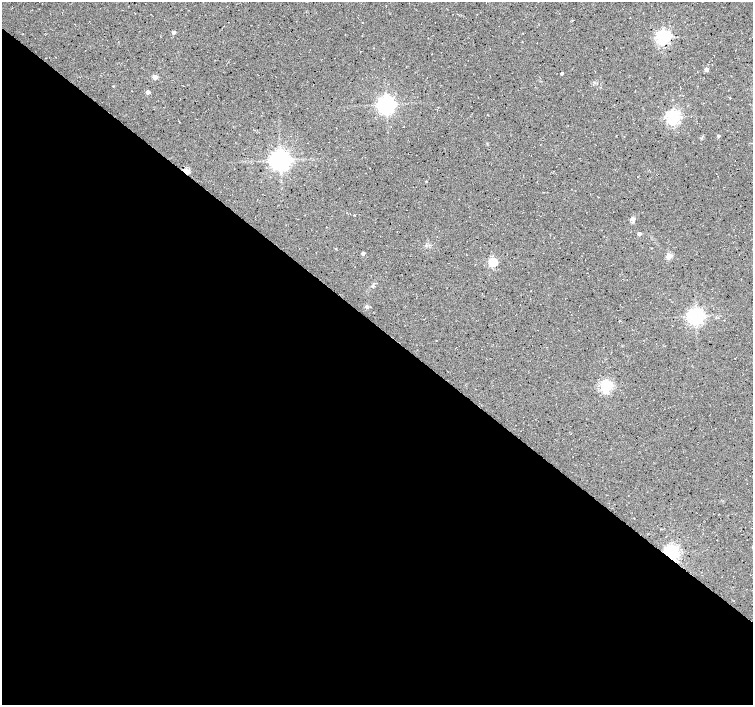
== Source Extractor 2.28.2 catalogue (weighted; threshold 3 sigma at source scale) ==
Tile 14 of 4 x 4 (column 2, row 4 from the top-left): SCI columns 1507-3007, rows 236-1640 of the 6008 x 6025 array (HDU 1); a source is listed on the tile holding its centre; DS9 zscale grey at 2 x 2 block average (1 PNG px = mean of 2 x 2 image px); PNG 755 x 707 px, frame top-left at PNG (2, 2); no overlay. Shown black and unused: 54% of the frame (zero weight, under 3 of 4 exposures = <1% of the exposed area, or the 3 px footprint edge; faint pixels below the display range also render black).
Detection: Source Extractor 2.28.2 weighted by HDU 2 'WHT'; one run over the whole footprint, this tile lists its part. Background 0.0552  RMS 0.0068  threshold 0.0305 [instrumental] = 3 sigma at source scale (4.5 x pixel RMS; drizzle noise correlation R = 1.50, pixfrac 1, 0.0396/0.0396 arcsec/px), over >= 5 px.
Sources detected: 24; all 24 listed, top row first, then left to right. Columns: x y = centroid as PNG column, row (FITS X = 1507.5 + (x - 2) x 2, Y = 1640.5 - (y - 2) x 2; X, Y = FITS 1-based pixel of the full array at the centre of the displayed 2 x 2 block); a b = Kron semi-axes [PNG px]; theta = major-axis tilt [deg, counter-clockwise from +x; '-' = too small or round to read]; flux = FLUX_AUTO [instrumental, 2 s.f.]
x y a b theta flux
173 32 3 3 - 8.2
663 37 4 4 - 490
360 51 2 2 - 0.52
706 69 3 3 - 9.2
562 73 2 2 - 2.8
155 77 3 3 - 21
113 86 2 2 - 1.1
148 92 3 3 - 13
730 98 2 2 - 2
386 104 5 5 - 860
673 117 4 4 - 480
718 136 2 2 - 3.2
280 160 5 5 - 1300
186 171 3 3 - 44
326 227 2 2 - 0.65
639 234 3 3 - 8.4
335 249 3 2 - 0.67
363 253 3 2 - 7
669 256 3 3 - 35
493 262 3 3 - 120
367 307 4 3 - 2.4
695 316 5 4 - 720
606 386 4 4 - 280
672 552 4 4 - 540
Overlapping masked pixels (flux is a lower limit): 2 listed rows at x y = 186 171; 672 552
Diffuse or blended objects may show on this block-average render without a row.